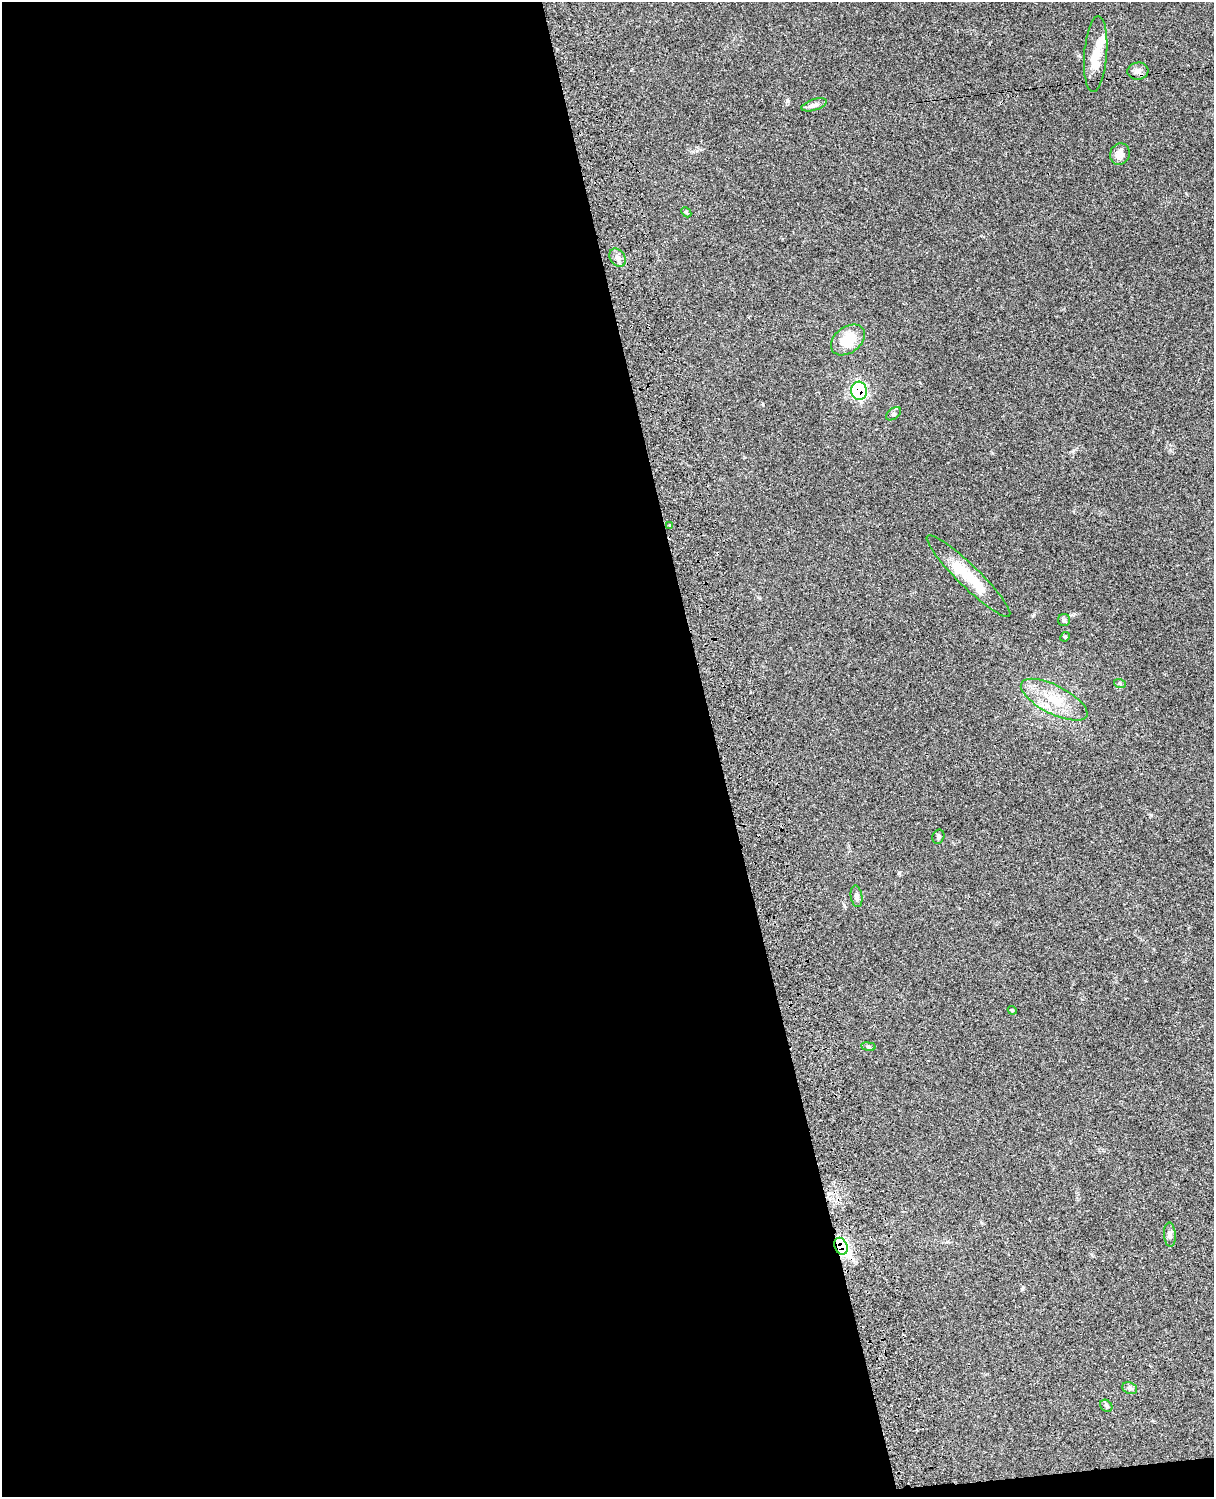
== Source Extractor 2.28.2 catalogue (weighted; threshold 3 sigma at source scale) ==
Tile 9 of 4 x 3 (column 1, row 3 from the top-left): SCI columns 122-1333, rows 276-1770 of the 5086 x 4925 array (HDU 1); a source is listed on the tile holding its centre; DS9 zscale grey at full resolution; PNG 1216 x 1499 px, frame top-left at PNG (2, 2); each listed source drawn as its Kron ellipse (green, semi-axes under 4 px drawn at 4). Shown black and unused: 60% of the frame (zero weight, under 3 of 4 exposures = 6% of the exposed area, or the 3 px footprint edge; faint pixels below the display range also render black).
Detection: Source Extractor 2.28.2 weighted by HDU 2 'WHT'; one run over the whole footprint, this tile lists its part. Background 0.0982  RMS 0.0063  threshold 0.0284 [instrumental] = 3 sigma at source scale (4.5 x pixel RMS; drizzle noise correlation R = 1.50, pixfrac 1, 0.05/0.05 arcsec/px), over >= 5 px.
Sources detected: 26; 1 inside a brighter object's white glare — neither listed nor drawn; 2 inside a brighter listed object's ellipse — not listed separately; the other 23 listed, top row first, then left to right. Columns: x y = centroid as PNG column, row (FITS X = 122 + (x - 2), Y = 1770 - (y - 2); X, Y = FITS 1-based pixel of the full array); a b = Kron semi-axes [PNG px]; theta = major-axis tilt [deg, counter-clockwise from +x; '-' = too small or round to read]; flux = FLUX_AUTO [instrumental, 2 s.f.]
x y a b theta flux
1096 54 38 11 86 13
1138 71 10 8 5 3.4
814 105 13 5 17 2.4
1120 154 11 9 67 4.6
686 212 6 4 -46 0.75
618 258 10 7 -57 2.5
848 340 19 13 37 16
859 391 9 8 - 71
894 414 8 5 36 1.3
670 525 3 3 - 1.1
968 576 57 11 -44 21
1064 620 6 6 - 1.2
1065 637 5 4 - 0.65
1120 684 6 4 -20 0.83
1054 700 37 14 -27 20
938 837 7 5 68 1.3
857 896 11 6 -81 2.1
1012 1010 4 3 - 0.57
868 1047 7 4 -8 0.94
1170 1235 12 6 -87 1.9
841 1246 9 6 -64 100
1130 1388 7 5 -24 1.5
1106 1406 7 5 -45 1.1
Overlapping masked pixels (flux is a lower limit): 2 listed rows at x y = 859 391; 841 1246
Unlisted compact peaks at least as high as the median listed source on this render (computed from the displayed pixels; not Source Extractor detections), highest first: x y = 1151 815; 787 101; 899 873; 1022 1289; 763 404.